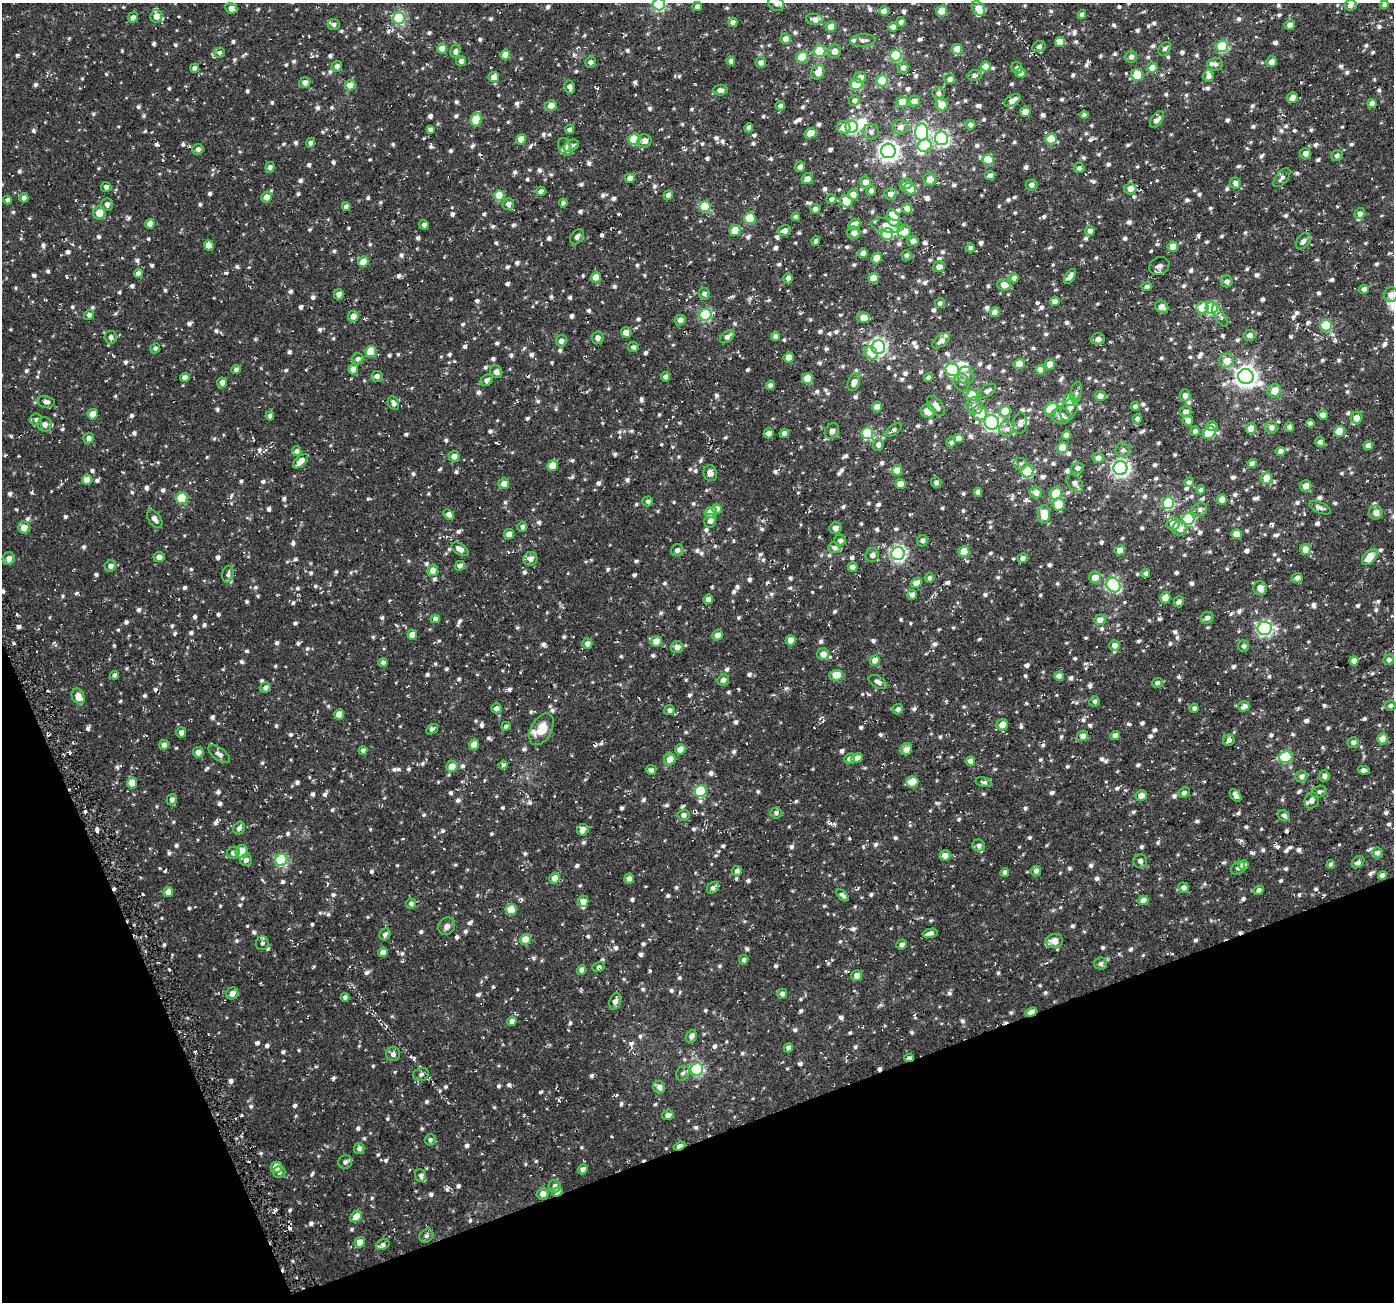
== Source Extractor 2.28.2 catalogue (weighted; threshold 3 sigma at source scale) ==
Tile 14 of 4 x 4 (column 2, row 4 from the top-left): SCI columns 1418-2809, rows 92-1391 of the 5621 x 5436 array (HDU 1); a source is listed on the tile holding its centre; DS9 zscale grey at full resolution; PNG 1396 x 1304 px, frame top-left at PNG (2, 3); each listed source drawn as its Kron ellipse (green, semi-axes under 4 px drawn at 4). Shown black and unused: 19% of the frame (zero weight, under 2 of 3 exposures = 2% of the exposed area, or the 3 px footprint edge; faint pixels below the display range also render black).
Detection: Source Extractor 2.28.2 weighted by HDU 2 'WHT'; one run over the whole footprint, this tile lists its part. Background 0.0287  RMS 0.0075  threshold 0.034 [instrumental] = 3 sigma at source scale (4.5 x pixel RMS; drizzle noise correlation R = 1.50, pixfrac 1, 0.0396/0.0396 arcsec/px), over >= 5 px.
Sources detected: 1512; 4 inside a brighter object's white glare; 14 cosmic-ray / hot-pixel residue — neither listed nor drawn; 35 inside a brighter listed object's ellipse — not listed separately; of the other 1459, all 500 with FLUX_AUTO >= 2.17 (the completeness limit of this list) listed and drawn (959 fainter detections not listed), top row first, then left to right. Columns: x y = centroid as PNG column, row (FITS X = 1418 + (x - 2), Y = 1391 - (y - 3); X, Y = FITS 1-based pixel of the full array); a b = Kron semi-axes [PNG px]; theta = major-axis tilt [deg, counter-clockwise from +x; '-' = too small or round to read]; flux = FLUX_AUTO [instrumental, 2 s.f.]
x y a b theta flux
659 4 6 6 - 110
776 4 8 6 -36 2.4
1351 5 6 5 - 2.6
1384 5 4 4 - 2.2
697 6 5 4 - 3
231 8 6 5 - 5.7
978 8 8 5 -51 14
884 11 5 5 - 8.3
942 11 5 5 - 13
1082 15 4 4 - 3
156 16 6 6 - 7
133 17 5 5 - 2.8
399 18 6 5 - 110
814 19 8 5 -6 4.9
733 22 5 4 - 4.5
901 22 5 5 - 2.9
334 25 6 5 - 2.2
1290 25 5 5 - 4.4
831 27 5 5 - 9.4
893 27 5 5 - 4.8
785 39 5 5 - 5.8
863 40 13 6 4 2.9
1060 42 5 5 - 6.6
1222 46 6 5 - 62
1039 47 7 5 25 2.3
442 48 5 5 - 12
957 49 5 5 - 12
1165 49 7 5 51 2.2
455 51 7 5 77 4.1
820 51 6 5 - 47
834 51 7 6 - 5
219 52 5 5 - 2.2
505 55 5 5 - 9.2
896 56 6 5 - 65
802 57 6 5 - 31
1131 57 6 6 - 3.4
461 61 5 5 - 3.4
731 61 4 4 - 2.9
590 62 5 5 - 2.5
1271 62 5 5 - 4.8
761 63 5 5 - 3.4
1215 64 8 6 10 2.3
337 66 5 5 - 3.4
986 67 5 5 - 12
194 68 4 4 - 2.6
903 68 6 5 - 4
1017 68 6 5 - 2.3
1152 68 5 5 - 7.7
818 72 7 6 - 7.4
1020 73 5 5 - 3.8
975 75 7 5 7 2.6
1137 75 6 5 - 25
1208 76 6 5 - 3.7
494 77 5 5 - 7.7
860 77 6 5 - 4.4
950 79 5 5 - 3.9
882 81 6 5 - 45
305 83 5 5 - 4.1
857 84 6 5 - 48
350 85 5 5 - 6.9
570 87 7 5 -78 3.8
720 90 7 5 3 3.6
938 93 6 6 - 3.5
1292 98 5 5 - 5.6
854 101 5 5 - 2.6
914 101 5 5 - 6.4
1012 101 9 5 30 6.4
902 102 5 5 - 10
1372 104 4 4 - 6.5
942 105 6 5 - 13
551 106 5 5 - 6.4
780 106 5 4 - 2.5
1025 112 5 5 - 9.5
1084 115 4 4 - 2.4
1157 119 9 5 56 3.6
476 120 7 5 75 28
970 125 5 5 - 2.7
852 127 6 6 - 79
900 127 7 7 - 4.2
748 128 4 4 - 2.7
844 128 6 6 - 8.3
430 129 4 3 - 2.6
570 129 5 4 - 3.4
871 132 8 8 - 2.7
922 132 8 6 88 140
811 133 6 5 - 12
942 138 6 6 - 180
521 139 5 5 - 7.2
634 139 5 5 - 41
1051 139 5 5 - 25
645 141 7 6 - 4.4
311 143 5 4 - 3.1
571 146 8 5 29 2.8
925 146 7 6 - 23
565 147 9 6 -66 5
198 149 5 5 - 2.6
888 151 7 7 - 410
1305 153 5 5 - 4
1337 156 6 5 - 2.4
988 160 5 5 - 24
270 167 5 4 - 2.7
800 167 5 5 - 3.8
1079 168 5 5 - 2.6
990 175 5 4 - 3
630 178 5 4 - 6
1282 178 11 6 50 2.7
807 179 6 5 - 4.1
930 179 6 6 - 7.7
866 182 6 5 - 6.8
1235 183 6 5 - 3.3
906 184 6 5 - 3
1032 185 6 5 - 3.7
106 187 5 5 - 2.6
910 189 6 5 - 7.6
1130 189 6 5 - 6.1
541 191 4 4 - 4.1
871 191 5 5 - 2.7
890 194 6 5 - 3.7
499 195 5 5 - 20
668 195 5 4 - 5
853 195 5 5 - 7.6
267 197 5 5 - 7
24 198 4 4 - 4.1
831 199 5 5 - 2.9
7 200 4 4 - 2.7
846 201 6 6 - 16
563 203 4 4 - 2.4
107 204 6 5 - 2.9
508 204 6 6 - 3.6
346 207 4 4 - 3
705 207 5 5 - 34
815 209 5 4 - 3.4
907 209 5 5 - 6.7
99 213 6 6 - 9.9
1360 214 5 5 - 2.9
796 217 4 4 - 2.3
750 218 6 5 - 27
894 218 9 6 -66 19
150 224 5 4 - 7.7
854 224 6 5 - 6.5
424 225 4 4 - 2.8
887 225 17 7 -6 8.7
735 231 5 5 - 16
784 231 7 5 14 4.1
904 231 7 6 - 9.2
1090 231 5 4 - 3.3
854 233 6 6 - 4.2
887 234 6 5 - 49
577 237 8 6 54 2.7
816 241 5 3 - 2.2
913 241 5 5 - 3.9
1303 241 9 6 54 3.3
209 245 5 5 - 8.2
1173 247 5 5 - 14
970 248 4 4 - 2.4
863 253 5 4 - 4.4
906 255 5 5 - 2.2
877 258 5 5 - 8.3
363 262 5 5 - 13
1159 266 10 8 26 4
939 267 6 5 - 4.1
138 274 4 4 - 5.1
1070 276 8 4 59 3.4
596 277 5 5 - 11
788 278 5 4 - 3.2
873 278 5 5 - 18
1014 278 4 4 - 3
1227 281 6 6 - 2.5
1004 285 7 5 -3 7.4
1147 287 5 4 - 2.6
1364 289 5 4 - 3.3
339 294 5 5 - 4.5
704 294 6 5 - 2.4
1391 295 7 6 - 5.3
1055 301 5 4 - 7.1
940 303 5 5 - 2.3
1162 307 7 6 - 5.5
1202 308 6 6 - 19
1212 308 6 6 - 84
995 312 5 4 - 5.1
89 315 5 5 - 2.4
706 315 6 6 - 82
353 316 5 5 - 6.4
1220 316 12 5 -60 2.3
863 317 6 5 - 7.7
680 320 6 5 - 3.9
1326 325 6 6 - 55
626 333 5 5 - 7.4
1249 335 6 5 - 3.6
775 336 4 4 - 3.2
111 337 6 6 - 3.1
727 337 8 5 40 3.8
598 338 6 5 - 3.4
1098 339 7 6 - 3.7
561 341 6 5 - 3.7
941 341 10 5 37 3.6
633 347 5 5 - 2.2
878 347 7 6 - 250
155 348 5 5 - 2.2
371 351 5 5 - 29
871 353 7 6 - 10
789 357 5 5 - 12
357 359 6 5 - 2.5
1227 361 7 7 - 8.8
1019 364 5 5 - 15
1050 364 5 5 - 11
353 369 5 4 - 6.5
236 370 5 4 - 2.2
952 370 7 6 - 80
1040 370 5 5 - 8.3
496 372 6 5 - 3.8
966 375 9 8 - 3.4
377 376 6 5 - 3
1246 376 8 7 - 540
185 377 4 4 - 3.8
665 377 4 4 - 2.9
928 378 5 4 - 2.6
808 379 5 5 - 24
487 380 7 5 41 3.6
222 382 5 5 - 4.6
854 382 9 6 69 5.4
962 382 9 7 -77 2.8
770 385 5 4 - 2.9
987 391 9 6 28 3.4
1274 391 7 6 - 8.7
1076 392 10 5 79 2.3
972 395 5 5 - 32
1185 395 6 5 - 3.5
1100 396 5 5 - 4.3
1069 400 6 5 - 14
46 402 8 5 -11 3.1
393 403 7 5 -63 2.9
936 406 12 6 -51 5.4
975 406 8 8 - 3.4
1135 406 4 4 - 2.6
877 407 5 5 - 6.4
1051 409 7 5 35 31
1069 409 12 7 62 4.6
928 411 7 7 - 10
1005 411 5 5 - 20
1185 412 6 5 - 4.3
980 413 7 7 - 15
93 414 5 5 - 9.8
1323 415 5 4 - 6.1
270 416 4 4 - 2.8
1061 416 9 8 - 4.8
1357 418 6 6 - 6
1137 419 5 4 - 2.8
36 420 6 6 - 2.3
1188 420 5 5 - 4.3
992 422 7 7 - 190
1020 423 10 7 81 4
1310 423 4 4 - 2.5
45 424 7 7 - 5
1212 426 6 5 - 3.7
1271 427 6 6 - 3.3
1289 427 5 4 - 2.9
1251 428 5 5 - 10
1006 429 7 7 - 3.5
893 430 10 5 36 2.6
832 431 8 7 - 4.3
1195 431 5 4 - 2.8
1339 431 5 5 - 17
769 433 5 5 - 5.2
784 433 5 4 - 4.5
867 433 6 6 - 50
1209 433 7 5 46 39
1066 435 4 4 - 3.9
88 438 5 5 - 3.3
958 438 5 4 - 5
951 442 5 4 - 2.2
1320 442 5 5 - 3.1
878 445 6 5 - 3.6
1368 446 5 4 - 4.3
1063 447 5 5 - 18
1123 450 7 6 - 2.3
297 451 5 4 - 2.3
1280 451 5 4 - 5.8
454 456 5 5 - 4.2
1098 458 6 5 - 3.9
301 461 9 5 40 6.9
1021 463 7 6 - 2.2
1252 463 4 4 - 3.9
552 466 5 5 - 14
1078 468 6 5 - 2.7
1120 468 7 7 - 270
897 470 5 5 - 12
1028 471 6 6 - 59
710 473 8 6 -74 4.5
1267 478 6 5 - 13
87 480 5 5 - 9.6
936 482 5 5 - 2.5
1189 482 5 4 - 2.5
1075 483 10 6 -49 4.3
504 484 5 5 - 6.1
900 484 5 5 - 8.6
1306 486 6 5 - 7
1201 490 4 4 - 2.5
978 492 4 4 - 4.2
1036 493 6 6 - 4.7
1056 493 6 6 - 19
182 498 6 5 - 41
1222 500 5 5 - 9.3
648 501 5 5 - 2.5
1168 503 6 6 - 71
1059 504 6 6 - 19
1320 508 11 5 -23 2.8
717 509 5 5 - 6.6
1200 510 7 6 - 2.8
711 512 6 5 - 24
1376 513 7 7 - 4.5
449 514 6 5 - 3.6
1044 514 9 6 87 14
155 519 10 6 -54 4.1
1188 519 6 6 - 89
710 521 7 5 80 3.8
1173 524 6 6 - 7.2
24 527 6 6 - 8.5
522 527 5 5 - 2.4
835 528 6 5 - 4
1180 528 7 7 - 5.8
509 534 5 5 - 5.5
1237 534 5 5 - 12
840 540 6 5 - 2.3
922 541 5 5 - 2.8
834 548 6 5 - 3.4
460 549 9 5 -32 4.7
1305 549 5 5 - 8.9
677 550 6 6 - 3.4
1120 550 5 5 - 8
964 551 5 5 - 21
898 553 7 6 - 200
872 555 7 6 - 3.3
159 557 5 5 - 4.4
1370 557 9 6 48 13
1023 558 5 4 - 3.4
9 559 6 6 - 5.3
530 559 7 6 - 4.4
110 566 6 5 - 3.2
460 566 5 5 - 3.3
852 567 5 4 - 4.5
433 570 6 5 - 5.7
1146 573 4 4 - 2.4
228 574 8 5 81 2.2
929 578 5 4 - 2.4
1095 578 6 5 - 8.4
1297 578 5 5 - 4
916 583 5 5 - 7.1
1113 585 8 6 -54 130
1260 588 7 6 - 5.4
912 595 5 4 - 2.7
1165 598 5 5 - 8.6
708 599 5 4 - 4.6
1179 602 6 5 - 2.5
1207 618 6 5 - 3.3
435 619 4 4 - 3.3
1100 620 6 5 - 5.5
1265 628 7 6 - 190
412 635 5 4 - 8
717 635 5 5 - 5.3
791 640 5 5 - 8.2
656 641 6 5 - 8.5
587 644 5 5 - 3.8
1114 645 5 5 - 5.3
1243 646 6 5 - 2.3
677 647 6 6 - 4.4
823 654 6 6 - 6.6
875 660 5 5 - 6.4
1389 660 5 5 - 2.8
1354 661 4 4 - 5.1
383 663 4 4 - 2.6
115 675 4 4 - 2.5
836 675 7 5 3 14
1059 676 5 4 - 5.1
723 680 6 5 - 3.1
878 682 10 5 -31 2.9
1157 683 5 5 - 2.3
265 688 5 5 - 3.2
78 696 8 6 -63 8.2
1094 701 5 5 - 2.3
1244 706 6 5 - 5.7
1390 706 5 5 - 2.2
496 708 5 5 - 3.2
1194 708 4 4 - 2.4
898 709 5 5 - 2.4
669 710 5 5 - 2.5
339 714 5 5 - 9.1
1002 725 6 5 - 6.8
506 726 5 4 - 2.3
432 729 6 4 32 2.6
541 729 17 10 61 15
181 733 5 5 - 3.8
1083 736 5 5 - 3.8
1115 736 5 4 - 5.4
1382 739 5 5 - 8.2
1229 740 6 5 - 2.9
1353 742 6 5 - 2.9
474 744 5 5 - 10
164 745 5 4 - 3.8
680 749 5 5 - 9
906 749 6 5 - 7.2
363 750 4 4 - 2.4
198 752 5 5 - 4.5
219 754 12 6 -37 3.2
1286 757 7 5 14 52
857 758 6 4 24 4.1
670 759 6 5 - 10
850 759 5 5 - 3.8
970 761 5 4 - 5.6
503 765 4 4 - 2.8
452 766 6 5 - 8.7
651 770 5 5 - 3.2
1364 770 6 4 -11 3.2
1301 776 6 5 - 3.7
1324 776 6 5 - 2.7
912 782 6 5 - 15
984 782 8 4 -14 2.2
132 783 5 5 - 11
701 791 6 5 - 67
1319 792 8 5 20 2.2
1184 793 6 5 - 2.3
1236 795 7 5 -52 3.4
1141 796 5 5 - 6.3
172 800 6 5 - 3.1
1312 800 8 7 - 3.1
776 813 5 5 - 2.2
683 815 6 5 - 3.3
1284 816 6 5 - 2.4
239 828 7 5 56 3
583 830 5 5 - 7.6
979 845 6 6 - 2.8
242 851 6 6 - 9.8
233 853 6 6 - 3.2
1377 853 5 5 - 3.5
945 856 5 5 - 5.5
246 860 6 6 - 2.8
281 860 6 6 - 87
1140 861 7 7 - 3.5
1358 862 7 5 42 2.2
1331 864 4 4 - 3.6
1243 865 5 4 - 3.8
1238 868 7 6 - 2.3
737 871 5 5 - 2.6
1036 871 5 5 - 3.2
1005 872 4 4 - 3.1
1382 875 4 4 - 5.1
555 878 5 5 - 8.6
629 879 5 5 - 3.9
713 888 7 5 43 2.4
1184 888 5 5 - 3.4
1259 890 5 4 - 2.7
168 892 5 5 - 7.1
843 895 7 4 -43 2.4
1143 900 5 4 - 6.8
583 901 5 5 - 6.8
411 904 5 5 - 2.4
511 910 5 5 - 17
447 926 9 8 - 3
930 933 7 4 14 3
385 934 6 5 - 2.6
525 939 5 5 - 8.6
1054 941 9 7 3 8
262 943 7 6 - 2.2
902 944 5 5 - 2.6
383 952 5 4 - 4.1
744 960 4 4 - 2.5
1101 963 6 6 - 2.6
599 967 6 4 21 2.2
582 970 5 4 - 4.4
857 975 5 5 - 5.1
232 993 6 6 - 5.3
782 994 5 4 - 3.2
345 997 4 4 - 2.9
615 1001 8 5 72 4.6
1031 1012 6 3 21 12
512 1021 5 4 - 4.3
691 1037 6 5 - 3.4
788 1048 5 4 - 2.8
393 1054 7 7 - 2.4
909 1058 4 4 - 2.4
697 1069 6 6 - 98
683 1073 8 6 52 2.4
421 1074 8 6 24 2.5
659 1087 6 6 - 4.2
668 1115 6 5 - 3.4
430 1140 6 5 - 2.2
680 1146 6 4 20 7.6
359 1148 5 5 - 2.9
345 1162 7 6 - 2.4
276 1167 5 5 - 9.4
583 1169 5 4 - 3.1
279 1172 6 5 - 2.4
420 1176 6 5 - 2.5
555 1186 6 6 - 3
557 1192 5 4 - 8.1
543 1194 6 5 - 6.5
356 1216 6 5 - 11
426 1236 8 6 46 2.2
360 1242 5 5 - 8.9
383 1245 7 5 27 2.2
Overlapping masked pixels (flux is a lower limit): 5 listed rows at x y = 1382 875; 1031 1012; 909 1058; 680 1146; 557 1192
Isophote crosses this tile's border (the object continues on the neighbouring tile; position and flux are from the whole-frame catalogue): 3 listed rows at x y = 659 4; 776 4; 9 559